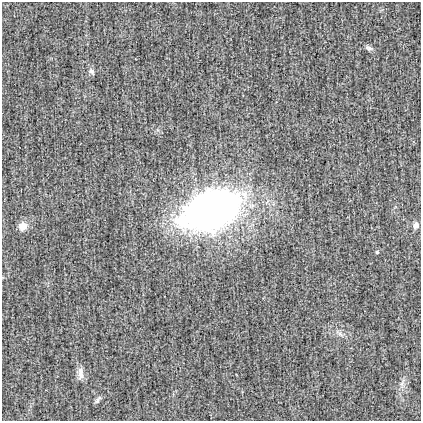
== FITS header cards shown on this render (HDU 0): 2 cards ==
NAXIS1  =                  419
NAXIS2  =                  419

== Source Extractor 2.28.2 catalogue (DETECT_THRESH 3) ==
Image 419 x 419 px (HDU 0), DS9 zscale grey, 1 PNG px = 1 image px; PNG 423 x 423 px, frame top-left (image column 1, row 419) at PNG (2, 2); no overlay
Background -0.00121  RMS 0.018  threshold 0.0547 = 3 sigma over >= 5 px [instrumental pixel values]
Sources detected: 10; all 10 listed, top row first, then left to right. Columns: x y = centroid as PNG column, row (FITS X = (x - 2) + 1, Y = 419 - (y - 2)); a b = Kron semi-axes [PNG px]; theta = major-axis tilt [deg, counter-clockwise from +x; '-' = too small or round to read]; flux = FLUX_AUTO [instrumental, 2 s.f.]
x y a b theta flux
369 48 11 5 -19 3.7
91 71 9 6 -56 3.6
212 210 43 26 18 830
182 220 20 15 72 44
416 225 7 6 - 6.6
23 226 11 10 - 11
377 252 4 4 - 1.9
340 334 8 4 -38 3.4
80 373 17 7 -90 7.9
98 400 11 4 56 3.2